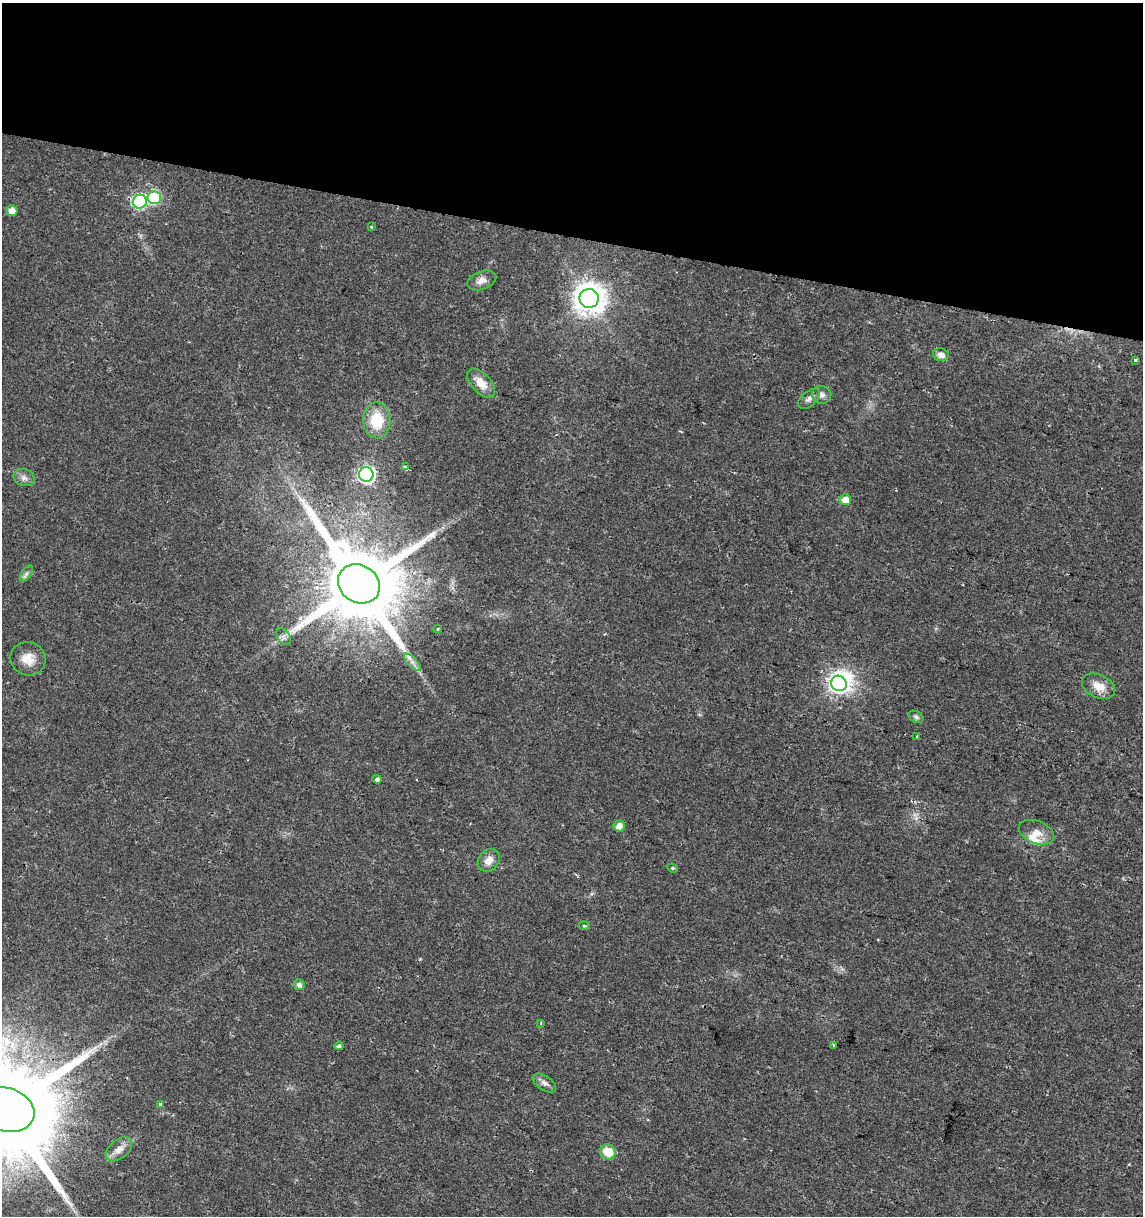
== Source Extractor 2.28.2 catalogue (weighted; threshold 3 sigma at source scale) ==
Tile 2 of 4 x 4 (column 2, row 1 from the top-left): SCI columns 1426-2566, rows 3641-4854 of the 5073 x 4864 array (HDU 1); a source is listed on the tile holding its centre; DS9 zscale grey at full resolution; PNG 1145 x 1218 px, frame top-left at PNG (2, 3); each listed source drawn as its Kron ellipse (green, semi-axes under 4 px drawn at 4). Shown black and unused: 19% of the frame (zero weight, under 2 of 3 exposures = <1% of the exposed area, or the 3 px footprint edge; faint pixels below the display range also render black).
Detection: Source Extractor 2.28.2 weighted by HDU 2 'WHT'; one run over the whole footprint, this tile lists its part. Background 0.0204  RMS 0.0027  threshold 0.0122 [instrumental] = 3 sigma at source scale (4.5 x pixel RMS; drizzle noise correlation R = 1.50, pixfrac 1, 0.0396/0.0396 arcsec/px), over >= 5 px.
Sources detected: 44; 1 inside a brighter object's white glare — neither listed nor drawn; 2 inside a brighter listed object's ellipse — not listed separately; the other 41 listed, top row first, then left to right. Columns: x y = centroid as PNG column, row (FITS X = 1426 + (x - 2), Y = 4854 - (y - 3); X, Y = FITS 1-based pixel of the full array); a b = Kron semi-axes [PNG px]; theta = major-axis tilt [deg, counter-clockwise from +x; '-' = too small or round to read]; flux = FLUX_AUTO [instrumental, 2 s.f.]
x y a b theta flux
154 198 7 6 - 25
140 202 7 6 - 36
12 211 5 5 - 2.5
371 227 3 3 - 0.32
482 280 15 9 20 2
589 298 9 9 - 400
941 355 8 6 -14 1.7
1135 360 3 3 - 0.84
481 383 18 9 -47 3.7
822 395 10 9 - 1.3
809 399 13 7 41 1.3
377 420 18 14 -88 8.8
405 467 4 3 - 1.2
366 475 7 7 - 71
24 478 11 8 -23 1.4
845 500 6 5 - 2.9
27 573 9 5 57 0.83
359 584 22 18 -32 4300
437 629 4 3 - 0.27
284 637 9 6 -54 0.97
28 659 17 16 - 3.9
412 662 11 4 -45 1.2
839 683 8 7 - 140
1099 686 18 11 -26 3.4
916 717 8 5 -28 0.64
917 737 3 2 - 0.51
377 779 4 4 - 0.9
619 826 5 5 - 2.2
1036 832 18 11 -21 3
489 860 12 9 47 2.2
672 868 5 4 - 0.39
584 926 5 4 - 0.32
299 985 6 5 - 1.1
541 1023 3 3 - 0.37
834 1045 3 3 - 0.42
339 1046 4 3 - 2.3
544 1083 13 7 -33 1.3
161 1105 3 3 - 1.2
5 1110 30 22 -16 8100
119 1149 15 9 38 2.4
608 1152 8 7 - 4.9
Overlapping masked pixels (flux is a lower limit): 2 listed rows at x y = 359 584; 5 1110
Isophote crosses this tile's border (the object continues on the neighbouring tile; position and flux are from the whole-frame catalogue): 1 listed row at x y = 5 1110